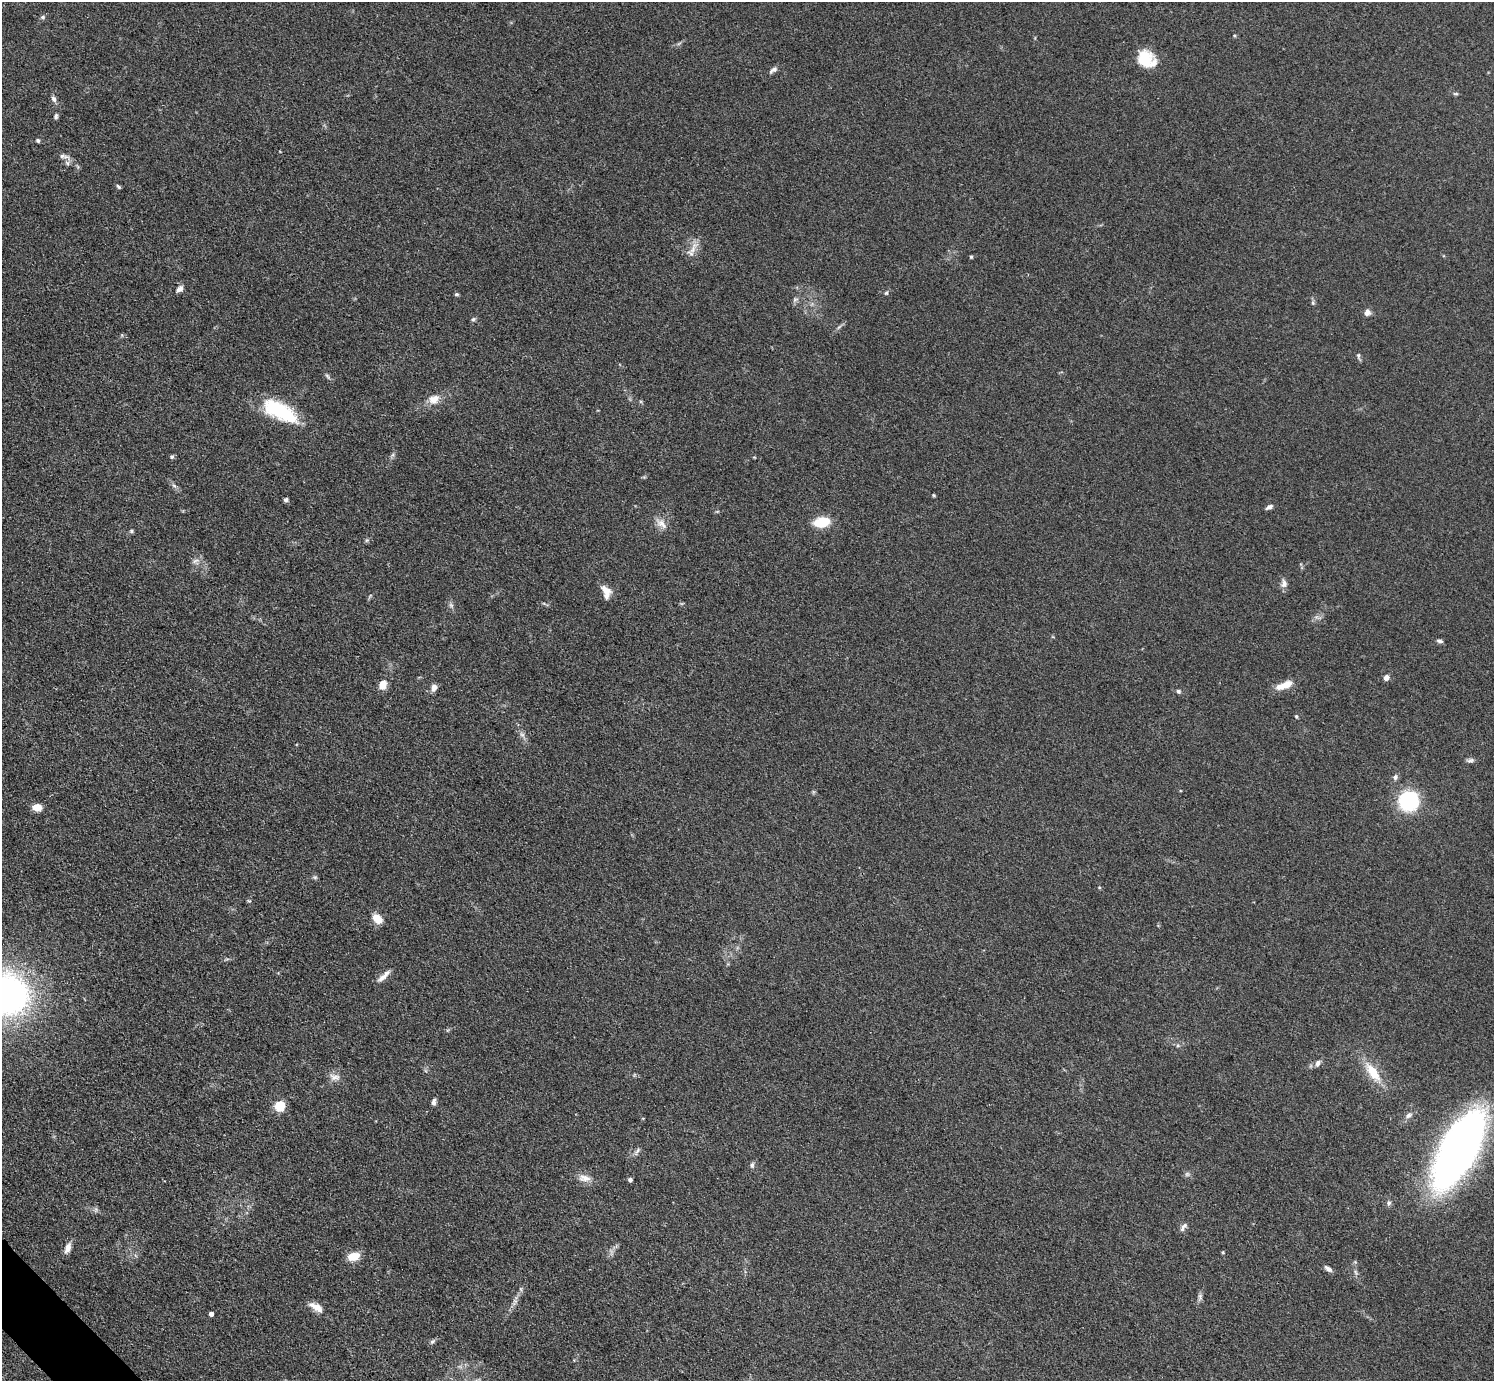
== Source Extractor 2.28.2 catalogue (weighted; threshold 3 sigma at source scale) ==
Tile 7 of 4 x 4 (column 3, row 2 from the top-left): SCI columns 2997-4488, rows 2923-4301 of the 5990 x 5988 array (HDU 1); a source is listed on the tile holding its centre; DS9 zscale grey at full resolution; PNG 1496 x 1383 px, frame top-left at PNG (2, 2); no overlay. Shown black and unused: <1% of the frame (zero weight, under 3 of 4 exposures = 1% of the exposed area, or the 3 px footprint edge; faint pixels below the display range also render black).
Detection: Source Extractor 2.28.2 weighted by HDU 2 'WHT'; one run over the whole footprint, this tile lists its part. Background 0.101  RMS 0.0065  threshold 0.0292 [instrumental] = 3 sigma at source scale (4.5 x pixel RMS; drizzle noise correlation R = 1.50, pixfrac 1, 0.05/0.05 arcsec/px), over >= 5 px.
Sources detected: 78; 1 too faint to see at this stretch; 1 inside a brighter object's white glare — not listed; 2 inside a brighter listed object's ellipse — not listed separately; the other 74 listed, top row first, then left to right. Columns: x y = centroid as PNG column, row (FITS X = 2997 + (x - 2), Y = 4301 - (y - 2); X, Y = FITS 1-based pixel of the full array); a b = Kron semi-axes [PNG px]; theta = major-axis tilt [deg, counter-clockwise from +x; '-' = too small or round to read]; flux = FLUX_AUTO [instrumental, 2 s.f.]
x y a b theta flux
43 17 7 5 27 1.3
1146 59 18 15 -34 23
773 70 13 6 36 2.4
1455 94 8 4 -1 0.96
54 99 9 6 -58 2.1
56 116 8 5 76 1.4
38 140 4 4 - 1.2
64 156 17 5 -9 2.8
67 163 7 5 -46 1.6
118 187 6 4 -42 1.1
693 249 23 7 65 5.6
971 257 4 3 - 0.77
180 289 10 7 41 2.8
886 293 5 5 - 0.89
457 294 6 4 -1 0.88
795 300 8 6 41 1.7
1313 303 7 5 84 1.1
1367 312 9 7 75 2.9
473 319 6 5 - 1.1
839 327 9 3 45 1.3
1358 356 10 5 -86 1.3
327 376 9 5 -54 1.4
434 399 14 10 22 6.9
280 410 35 18 -20 43
172 457 5 5 - 1.1
174 485 7 5 -31 1.6
934 495 5 4 - 0.69
286 500 5 4 - 1.5
1269 507 8 5 27 2.1
821 522 15 9 9 19
661 524 19 9 -39 5.4
131 531 5 5 - 0.93
195 561 11 5 19 2.4
1284 583 13 8 87 3.1
606 592 17 9 -74 6.7
451 605 8 5 -45 1.5
1440 641 8 4 -10 1.5
1386 678 6 5 - 3.2
382 685 10 8 76 7.1
1284 685 20 7 21 9.7
434 688 10 7 74 3.1
1178 691 6 5 - 1.3
1296 716 5 5 - 0.82
1470 760 11 5 9 1.8
1395 777 8 6 75 1.9
1409 801 16 16 - 56
37 807 10 7 -6 7
315 877 6 4 18 0.97
377 919 12 9 -42 7.5
382 977 18 7 37 4.3
8 994 44 43 - 210
1318 1063 9 6 58 2.5
1373 1072 24 10 -52 16
335 1077 16 8 -11 4.2
434 1102 9 5 82 2.2
279 1106 5 5 - 43
1409 1115 11 7 33 2.5
1459 1149 55 24 61 480
637 1151 13 3 64 1.6
752 1165 8 5 79 1.5
1187 1174 6 6 - 1.4
584 1178 18 9 -7 5.7
630 1180 4 4 - 1.6
1389 1203 7 6 - 1.8
1184 1226 9 6 29 1.9
68 1248 11 7 70 5.2
353 1256 12 8 14 10
1328 1269 10 5 -37 2.5
521 1289 6 4 -71 0.93
1200 1297 10 6 77 2
515 1301 12 6 76 2.7
316 1306 19 9 -20 6
211 1314 4 4 - 2.6
432 1341 7 5 34 1.3
Overlapping masked pixels (flux is a lower limit): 1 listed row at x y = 1459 1149
Isophote crosses this tile's border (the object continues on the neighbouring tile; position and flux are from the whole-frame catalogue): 2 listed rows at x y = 8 994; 1459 1149